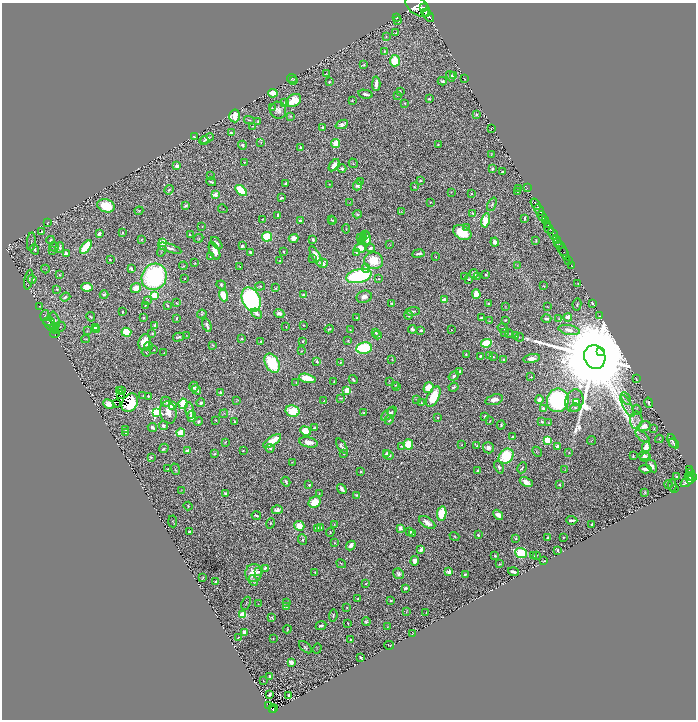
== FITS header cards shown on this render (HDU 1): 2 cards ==
NAXIS1  =                 1388
NAXIS2  =                 1435

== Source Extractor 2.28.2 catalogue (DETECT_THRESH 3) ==
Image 1388 x 1435 px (HDU 1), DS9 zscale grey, zoomed out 1/2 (1 PNG px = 2 x 2 image px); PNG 698 x 722 px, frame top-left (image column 1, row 1434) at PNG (2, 3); each listed source drawn as its Kron ellipse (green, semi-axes under 4 px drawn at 4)
Background 1.17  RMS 0.025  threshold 0.0746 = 3 sigma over >= 5 px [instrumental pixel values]
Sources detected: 710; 62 cannot appear on this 1/2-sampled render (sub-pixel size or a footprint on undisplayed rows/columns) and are neither listed nor drawn; of the other 648, the 500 brightest by FLUX_AUTO listed and drawn (148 fainter detections omitted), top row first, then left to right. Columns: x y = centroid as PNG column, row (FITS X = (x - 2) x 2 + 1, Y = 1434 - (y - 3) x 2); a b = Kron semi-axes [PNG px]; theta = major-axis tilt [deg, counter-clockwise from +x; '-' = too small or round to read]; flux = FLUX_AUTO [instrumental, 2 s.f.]
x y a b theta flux
417 6 14 8 -36 9500
424 8 3 3 - 2300
426 12 5 2 - 2600
429 16 7 2 -54 3600
397 17 3 2 - 6
398 21 4 2 - 3
396 33 2 2 - 3.5
386 36 3 3 - 3.1
384 51 3 2 - 4.1
395 61 5 5 - 160
364 65 4 4 - 5.2
326 74 3 2 - 2.8
451 76 5 3 - 13
454 76 3 3 - 44
292 78 5 2 - 4.8
465 79 2 1 - 8
293 81 3 3 - 3.1
442 81 4 3 - 12
329 82 2 2 - 6.5
376 84 7 3 87 38
400 92 3 3 - 4.6
273 93 5 3 - 110
365 94 7 2 -12 20
397 95 3 2 - 3.1
429 99 3 3 - 8.1
294 101 8 6 33 130
352 101 2 2 - 5.1
285 103 2 2 - 7
405 103 3 3 - 5.5
272 108 3 2 - 3.2
278 110 8 8 - 29
476 115 3 3 - 8.6
235 116 6 5 - 130
290 116 4 3 - 5.1
249 120 5 3 - 7.3
258 121 4 3 - 4.7
342 124 6 4 22 20
253 126 4 3 - 4
323 127 3 3 - 16
491 128 3 1 - 2.6
231 133 3 2 - 8
194 137 4 1 - 4.1
207 139 7 4 29 16
204 140 5 3 - 7.2
261 143 3 3 - 4.5
335 143 4 3 - 130
242 145 4 3 - 12
438 145 3 2 - 3.3
300 147 2 2 - 4.8
491 154 3 2 - 2.6
244 162 2 2 - 4.3
353 163 5 1 - 2.5
334 165 7 3 55 46
177 166 4 3 - 20
342 169 4 4 - 11
492 169 4 3 - 8.5
502 172 2 2 - 7.1
210 176 3 3 - 2.7
420 181 4 3 - 5.3
211 182 5 2 - 8.8
360 182 4 3 - 6.1
285 184 3 2 - 8.6
330 184 3 2 - 3.4
358 185 5 4 - 23
414 187 2 2 - 2.8
527 188 2 1 - 42
519 189 3 3 - 3.9
169 190 5 3 - 8.3
241 190 7 4 -44 260
451 192 3 2 - 2.8
518 192 3 2 - 3.5
471 194 2 2 - 3.7
215 195 3 3 - 120
281 198 4 3 - 10
350 202 3 2 - 3
430 202 2 2 - 3.1
492 204 7 4 66 9.2
536 204 6 3 -57 2800
106 206 9 6 -18 170
186 206 3 3 - 17
223 209 4 2 - 2.9
539 210 6 2 -60 2500
139 211 4 3 - 5.2
401 212 3 3 - 3
473 213 3 3 - 4.2
357 214 4 3 - 6.9
278 215 3 2 - 9.8
542 216 5 3 - 1300
525 218 3 2 - 8.8
262 219 2 1 - 2.6
331 220 3 2 - 3.5
333 220 3 2 - 3.5
486 220 7 4 79 110
545 220 3 2 - 1000
300 221 3 3 - 12
47 223 4 2 - 4.6
548 224 3 2 - 1000
202 227 4 2 - 3.5
466 227 2 2 - 17
346 229 4 2 - 3.8
549 229 6 3 -47 2200
42 232 4 3 - 12
123 232 3 2 - 3.6
462 233 10 6 -25 170
99 234 3 2 - 23
553 234 6 2 -58 4600
190 235 3 2 - 4
366 235 3 3 - 9
267 237 5 5 - 150
360 237 3 3 - 3.8
364 237 3 3 - 21
198 238 5 3 - 5
293 238 5 4 - 52
366 238 6 4 -76 54
142 239 4 3 - 4.9
51 240 4 3 - 8.4
313 240 3 2 - 12
556 240 3 2 - 1200
536 241 4 2 - 5.6
31 242 9 2 86 5.5
163 242 3 3 - 190
362 242 3 2 - 2.5
495 242 4 4 - 30
558 242 3 2 - 1600
217 243 7 3 -50 18
559 244 2 2 - 880
390 245 2 2 - 3.4
242 246 2 2 - 15
54 247 5 4 - 15
86 247 8 4 51 270
60 248 5 4 - 11
170 248 12 3 -17 20
360 248 6 4 -2 90
371 248 4 3 - 16
561 248 14 2 -59 550
35 249 5 3 - 10
52 251 4 3 - 3.9
162 251 6 3 54 5.8
214 251 9 4 -65 47
250 252 3 2 - 14
284 252 2 2 - 6.7
563 252 2 2 - 370
356 253 3 2 - 5.2
66 254 3 3 - 41
418 254 6 2 9 20
316 256 11 3 -62 57
210 257 3 2 - 2.5
435 257 2 2 - 4.2
110 259 2 2 - 7.3
313 259 3 3 - 3.6
568 260 2 1 - 44
280 261 3 2 - 8.2
374 261 9 8 - 140
195 263 3 2 - 4.4
323 263 5 4 - 32
517 265 3 2 - 3.3
571 265 2 1 - 36
183 266 4 2 - 4.4
240 267 3 2 - 3.5
45 269 4 2 - 2.6
131 269 4 3 - 11
366 269 4 4 - 17
474 274 4 3 - 20
60 275 2 2 - 3.3
486 275 3 2 - 5
359 276 13 7 14 800
465 276 3 3 - 8.7
154 277 13 12 - 860
477 277 4 3 - 3.7
32 279 4 4 - 16
185 279 2 2 - 3.8
378 279 4 3 - 6.2
469 279 3 2 - 5.8
29 280 10 2 79 9.2
578 284 2 2 - 5
221 285 5 4 - 11
260 286 5 3 - 5.7
544 286 3 2 - 3.2
87 287 6 4 -9 69
136 288 5 5 - 69
276 288 3 2 - 6.2
57 289 3 3 - 5.6
476 294 5 4 - 70
104 295 4 3 - 9.9
154 295 3 3 - 310
223 295 6 4 -69 120
304 295 3 3 - 18
65 297 5 3 - 12
364 297 8 6 15 34
251 299 13 9 -64 1100
444 300 4 3 - 55
147 301 3 3 - 4
176 303 4 3 - 5.5
592 303 4 3 - 12
392 304 3 2 - 6
489 304 3 2 - 17
145 305 3 2 - 5.2
167 305 4 2 - 7.4
577 305 6 4 78 7.2
39 307 3 1 - 3.2
506 307 3 2 - 2.6
547 307 3 2 - 2.8
413 311 7 3 2 9.9
122 312 2 2 - 14
257 313 6 4 -37 24
279 313 5 3 - 20
202 314 4 3 - 7.8
45 315 5 3 - 5.3
408 315 4 3 - 9.3
600 316 4 2 - 3.4
91 317 5 3 - 6.7
568 317 4 3 - 43
143 318 3 2 - 5.9
176 318 2 2 - 7.3
357 318 2 2 - 6.6
481 318 3 2 - 5.5
559 318 3 2 - 3.4
546 319 5 3 - 14
55 320 8 4 -70 13
505 320 3 3 - 3.9
49 321 6 3 -4 4.4
489 321 3 2 - 2.9
207 325 7 2 -72 21
303 325 2 2 - 3.6
50 326 8 2 -42 5.2
155 326 3 3 - 27
54 327 4 3 - 5.8
60 327 5 5 - 8.4
286 327 3 2 - 3.8
95 328 4 3 - 16
503 328 5 3 - 8.9
329 329 4 3 - 7.9
412 329 4 3 - 20
97 330 4 3 - 9
350 330 4 3 - 5.2
421 330 3 3 - 11
451 330 2 2 - 3.1
569 330 11 5 -11 36
55 331 4 2 - 3.5
87 331 3 3 - 5.2
126 332 5 4 - 190
55 333 5 3 - 3.5
376 333 4 3 - 7.9
505 333 4 4 - 9.9
509 333 4 3 - 4.3
152 334 3 3 - 4.8
186 335 3 2 - 3.2
377 335 4 3 - 6.3
516 336 4 2 - 3.2
179 337 6 3 15 10
519 337 4 3 - 4.9
242 338 3 2 - 5
86 339 4 2 - 3
261 341 2 2 - 5
303 341 2 2 - 6.8
348 341 3 3 - 3.8
144 342 8 6 73 87
486 343 5 4 - 260
212 345 4 3 - 5
148 346 4 3 - 24
364 348 8 5 8 340
154 350 2 2 - 4.1
302 351 3 2 - 4.3
146 352 4 2 - 3.4
600 352 4 4 - 9300
164 353 3 3 - 3.6
466 354 2 2 - 6.3
480 356 2 2 - 7.7
490 356 4 3 - 4.4
493 357 4 2 - 4.4
595 357 12 10 -68 180000
532 358 8 4 11 42
392 359 3 2 - 3.1
503 360 2 2 - 13
317 361 3 2 - 18
340 362 2 2 - 4.6
272 363 10 7 -62 330
460 372 4 3 - 9.9
454 376 6 3 36 11
531 377 2 2 - 4.8
307 378 8 4 -15 130
636 379 4 2 - 5.2
353 380 5 3 - 9.3
334 381 3 2 - 5.3
389 381 4 2 - 3
296 383 2 2 - 3
395 385 2 1 - 2.9
397 386 2 2 - 3.4
194 387 5 4 - 10
454 387 5 3 - 12
428 388 5 4 - 99
121 390 2 1 - 3.2
196 390 5 3 - 23
347 390 3 3 - 200
119 391 3 1 - 3
220 393 3 3 - 15
121 394 3 1 - 2.6
143 396 2 2 - 3.7
148 396 2 2 - 6
433 397 11 5 64 180
341 398 3 2 - 5.8
626 398 7 3 -60 9.1
417 400 3 1 - 2.6
494 400 9 5 18 38
539 400 4 4 - 30
558 400 12 11 - 750
236 401 3 3 - 3.9
324 401 3 2 - 5.2
574 401 11 9 73 41
166 402 5 4 - 14
421 402 2 1 - 2.6
576 402 4 3 - 5.4
130 403 10 7 55 230
201 403 4 3 - 12
649 403 5 2 - 12
109 404 6 4 -25 34
116 404 2 1 - 5.9
183 404 5 4 - 230
172 406 3 3 - 110
627 406 12 3 -62 25
575 408 4 3 - 9
544 409 3 3 - 26
190 410 8 4 -81 24
637 410 5 2 - 3.4
292 411 7 6 - 160
156 412 4 4 - 850
168 412 11 8 -75 46
392 412 4 4 - 8.7
364 413 3 2 - 10
224 414 4 3 - 5.8
389 414 9 4 40 20
192 416 6 3 86 56
485 416 3 2 - 11
437 417 2 2 - 5.8
215 420 2 2 - 4
389 420 5 4 - 9.1
636 420 9 6 85 23
490 421 3 1 - 3
198 422 4 3 - 10
235 422 3 2 - 4.8
542 422 3 2 - 8.9
548 423 3 2 - 2.8
501 425 4 3 - 9.4
163 426 4 4 - 14
644 426 7 4 18 42
152 427 5 3 - 18
315 427 3 3 - 9.6
654 429 3 2 - 3.8
125 430 2 2 - 3.4
305 431 5 4 - 90
126 433 4 3 - 4.6
181 433 4 4 - 130
513 437 3 2 - 10
643 437 8 2 -40 6.7
659 439 4 2 - 2.6
547 440 4 3 - 160
591 440 5 2 - 3.4
272 441 10 4 34 110
672 441 7 3 -67 7.4
225 442 3 2 - 2.9
309 442 9 5 -11 42
674 443 6 4 -37 6.9
408 444 5 5 - 170
461 445 3 3 - 3.2
477 445 4 2 - 9.4
342 446 8 4 -58 15
401 446 3 2 - 3.3
558 447 3 3 - 50
646 447 5 3 - 83
164 448 5 3 - 6
270 448 4 4 - 11
488 448 5 5 - 19
187 450 4 2 - 13
243 450 2 2 - 5.8
537 452 5 3 - 3.6
387 453 3 2 - 16
569 453 3 3 - 5.3
215 454 4 3 - 8.5
344 454 2 1 - 2.6
388 455 5 3 - 25
506 456 8 6 47 290
633 456 3 2 - 5.5
644 456 6 4 -10 17
151 457 2 2 - 5.3
645 457 5 2 - 6.9
292 462 3 2 - 3.1
652 466 7 4 -57 31
499 467 7 4 -67 14
522 468 6 3 63 7.4
167 469 2 2 - 5.2
175 469 6 3 -69 4.9
646 469 6 2 -5 36
565 470 3 2 - 2.7
689 470 3 2 - 330
360 471 2 2 - 6.3
477 471 2 2 - 6
690 473 3 2 - 300
677 476 3 3 - 4.4
688 477 2 1 - 140
692 477 4 2 - 960
690 480 4 2 - 740
286 482 5 2 - 11
526 482 7 4 -24 30
687 482 7 3 36 460
668 484 4 3 - 4.9
309 485 2 2 - 11
559 485 3 3 - 6.7
672 485 6 3 90 5.1
342 489 5 3 - 17
675 489 3 2 - 18
181 490 3 3 - 2.8
225 493 4 3 - 8
319 493 3 3 - 3.4
645 493 4 4 - 5.5
356 495 3 3 - 5.3
315 502 6 5 - 94
188 506 4 4 - 5.4
277 510 5 4 - 19
442 513 7 4 80 140
498 515 6 3 -48 35
256 516 5 2 - 12
572 520 5 2 - 21
173 521 6 2 -85 4.3
271 523 5 3 - 6.1
427 523 9 5 -33 46
334 524 2 2 - 3.6
592 524 3 2 - 8.3
299 526 5 4 - 80
320 527 3 2 - 5.7
317 528 2 2 - 54
400 528 3 3 - 27
189 532 3 2 - 13
330 532 4 3 - 6
410 532 3 2 - 14
413 534 2 2 - 3.5
478 535 3 2 - 9.5
454 536 5 2 - 5.8
563 537 2 2 - 4
548 538 3 2 - 12
303 539 5 3 - 9.2
516 539 3 3 - 7.2
334 543 2 2 - 4.5
351 545 5 3 - 27
421 549 4 3 - 27
558 550 2 2 - 5.9
521 553 6 5 - 340
536 555 4 2 - 3.2
495 556 3 2 - 5.5
534 556 2 2 - 3.2
415 561 5 3 - 23
544 561 2 1 - 3
341 564 5 3 - 4.6
500 564 4 2 - 5.1
265 568 3 2 - 14
258 572 3 2 - 8
315 572 3 2 - 3
449 572 2 2 - 120
513 572 5 2 - 14
253 573 9 8 - 78
398 574 6 5 - 13
465 574 2 2 - 11
203 578 4 1 - 3.9
253 581 6 4 -62 13
216 582 3 2 - 12
366 584 3 2 - 4
406 588 3 2 - 11
358 599 3 2 - 8.5
391 600 3 2 - 7
246 603 7 2 66 4.2
287 603 2 2 - 8.1
258 604 2 1 - 2.6
286 607 4 3 - 4.3
347 607 2 2 - 4.3
406 612 3 2 - 3.1
426 613 2 1 - 2.8
243 615 4 3 - 130
333 615 6 3 84 7.7
272 617 4 3 - 7.4
366 622 4 4 - 12
348 623 2 2 - 4
321 626 5 4 - 15
387 627 2 2 - 2.6
287 629 4 2 - 4.6
245 632 4 3 - 53
413 633 2 2 - 3
238 637 2 2 - 4.2
273 639 2 2 - 4.1
350 639 2 2 - 4.1
389 645 5 2 - 3
305 647 7 4 -44 13
317 649 5 2 - 2.8
360 657 3 2 - 11
291 662 4 3 - 33
270 676 2 2 - 15
263 680 2 1 - 2.7
269 695 4 2 - 13
289 695 3 2 - 11
268 706 4 2 - 88
273 708 4 2 - 20
272 710 4 2 - 63
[148 fainter detections neither listed nor drawn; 62 sub-pixel or undisplayed-footprint detections neither listed nor drawn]